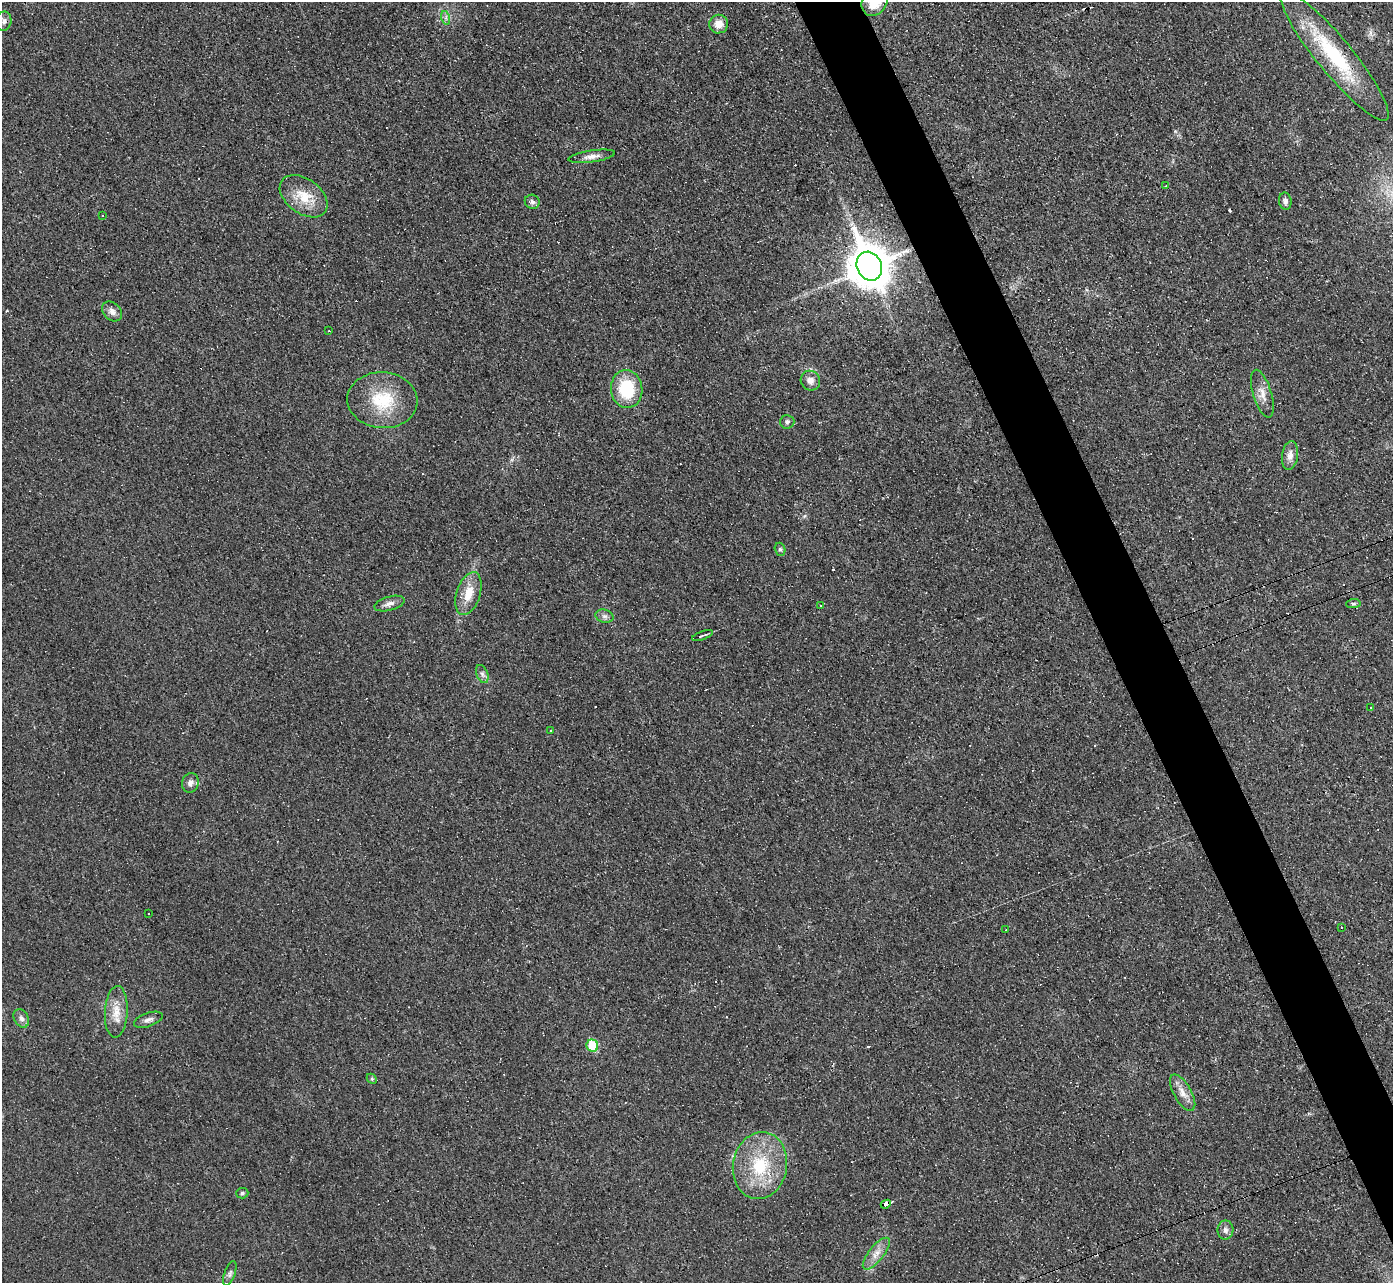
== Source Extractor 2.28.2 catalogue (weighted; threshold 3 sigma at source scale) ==
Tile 6 of 4 x 4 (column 2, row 2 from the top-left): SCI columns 1392-2782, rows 2712-3992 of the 5565 x 5552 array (HDU 1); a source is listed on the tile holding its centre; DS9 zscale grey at full resolution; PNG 1395 x 1285 px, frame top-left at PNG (2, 2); each listed source drawn as its Kron ellipse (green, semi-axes under 4 px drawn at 4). Shown black and unused: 4% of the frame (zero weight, under 3 of 4 exposures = <1% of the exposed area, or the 3 px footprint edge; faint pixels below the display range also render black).
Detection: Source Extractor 2.28.2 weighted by HDU 2 'WHT'; one run over the whole footprint, this tile lists its part. Background 0.0568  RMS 0.005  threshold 0.0223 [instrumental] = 3 sigma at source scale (4.5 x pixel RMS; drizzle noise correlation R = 1.50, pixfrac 1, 0.05/0.05 arcsec/px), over >= 5 px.
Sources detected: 59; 13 cosmic-ray / hot-pixel residue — neither listed nor drawn; the other 46 listed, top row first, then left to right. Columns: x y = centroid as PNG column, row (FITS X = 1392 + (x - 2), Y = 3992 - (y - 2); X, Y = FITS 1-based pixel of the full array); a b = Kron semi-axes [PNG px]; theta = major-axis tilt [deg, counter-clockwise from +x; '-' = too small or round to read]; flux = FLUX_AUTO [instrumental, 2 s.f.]
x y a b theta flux
874 2 15 12 59 13
446 18 7 4 -72 1.2
4 21 9 7 86 2
719 24 9 9 - 4.9
1335 56 82 17 -51 42
592 156 23 6 9 3.3
1166 186 3 2 - 0.33
304 196 27 17 -36 13
1285 201 8 6 -82 1.6
532 202 7 7 - 1.7
102 216 3 3 - 0.86
869 266 15 12 -66 1600
112 311 11 8 -42 3
329 331 2 2 - 0.34
810 381 10 9 - 3.6
627 389 19 15 -84 24
1262 394 25 9 -73 5.1
382 400 35 28 -4 24
787 422 7 7 - 1.2
1290 456 14 8 82 3.8
780 549 6 5 - 1
468 593 22 11 72 9.5
389 603 15 7 15 2.8
1353 604 7 4 4 0.82
821 605 3 3 - 1.3
604 616 9 6 -15 1.8
702 635 11 3 20 1.1
482 674 9 5 -68 1.7
1370 708 3 2 - 0.51
551 731 3 2 - 0.39
190 783 10 8 72 2.6
148 914 3 3 - 0.7
1342 927 3 3 - 7.2
1006 930 3 2 - 0.52
116 1012 26 11 87 7.9
21 1018 9 7 -60 2.2
148 1020 15 6 19 2.3
592 1046 6 5 - 21
372 1079 6 4 -46 0.7
1183 1093 20 9 -60 5
760 1166 34 27 79 29
242 1193 6 5 - 0.94
886 1204 5 4 - 52
1225 1230 9 8 - 2
876 1254 19 7 51 4.8
230 1274 13 5 70 1.5
Overlapping masked pixels (flux is a lower limit): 2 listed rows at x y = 869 266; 886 1204
Isophote crosses this tile's border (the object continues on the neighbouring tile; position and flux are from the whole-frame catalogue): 1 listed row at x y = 874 2